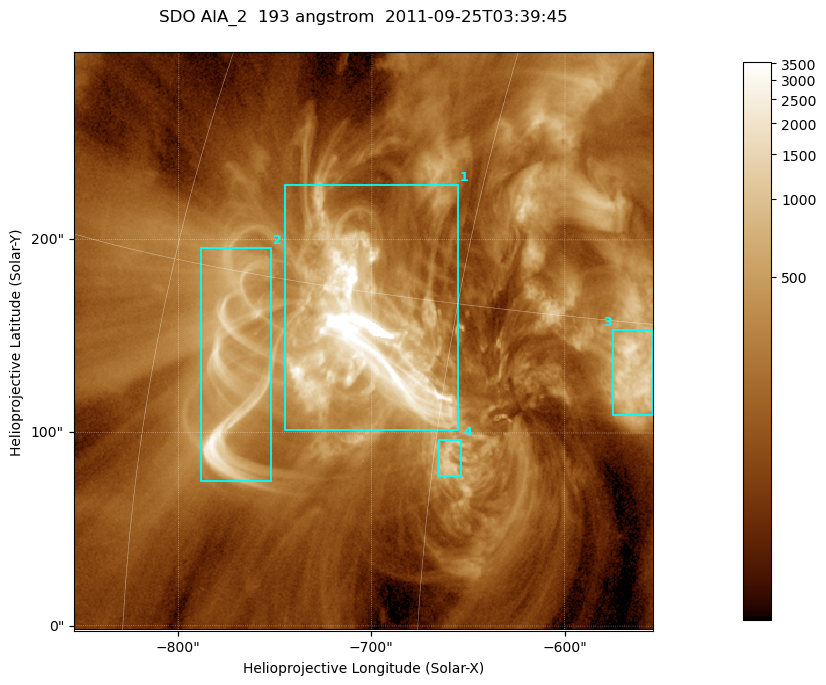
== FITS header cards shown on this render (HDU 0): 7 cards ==
TELESCOP= 'SDO     '           /
INSTRUME= 'AIA_2   '           /
WAVELNTH=                  193 /
WAVEUNIT= 'angstrom'           /
DATE-OBS= '2011-09-25T03:39:45.90' /
CTYPE1  = 'HPLN-TAN'           /
CTYPE2  = 'HPLT-TAN'           /

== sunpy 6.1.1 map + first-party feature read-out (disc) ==
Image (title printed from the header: SDO AIA_2  193 angstrom  2011-09-25T03:39:45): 499 x 499 px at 0.601 arcsec/px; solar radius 957 arcsec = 1592 px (partial field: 3.1% of the solar disc is inside the frame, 100% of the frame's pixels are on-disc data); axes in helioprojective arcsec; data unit not stated in the header (colour bar unlabelled)
Orientation: roll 0.0577 deg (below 1 deg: not rotated)
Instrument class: DISC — disc imager (sunpy class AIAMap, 193 A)
Bright regions (active regions / flare kernels): reference = the on-disc median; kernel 5 px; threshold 5 sigma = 568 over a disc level ~167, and >= 1.15x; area >= 249 px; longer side >= 6 px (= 3.6 arcsec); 4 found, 4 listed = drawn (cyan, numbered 1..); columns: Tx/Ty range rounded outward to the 2 arcsec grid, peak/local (2 s.f.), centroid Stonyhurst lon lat
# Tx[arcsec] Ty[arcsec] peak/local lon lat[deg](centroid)
1 -746..-654 100..230 97 -49 +14
2 -788..-752 74..196 17 -55 +12
3 -576..-554 108..154 11 -37 +13
4 -666..-652 76..96 6.7 -44 +10